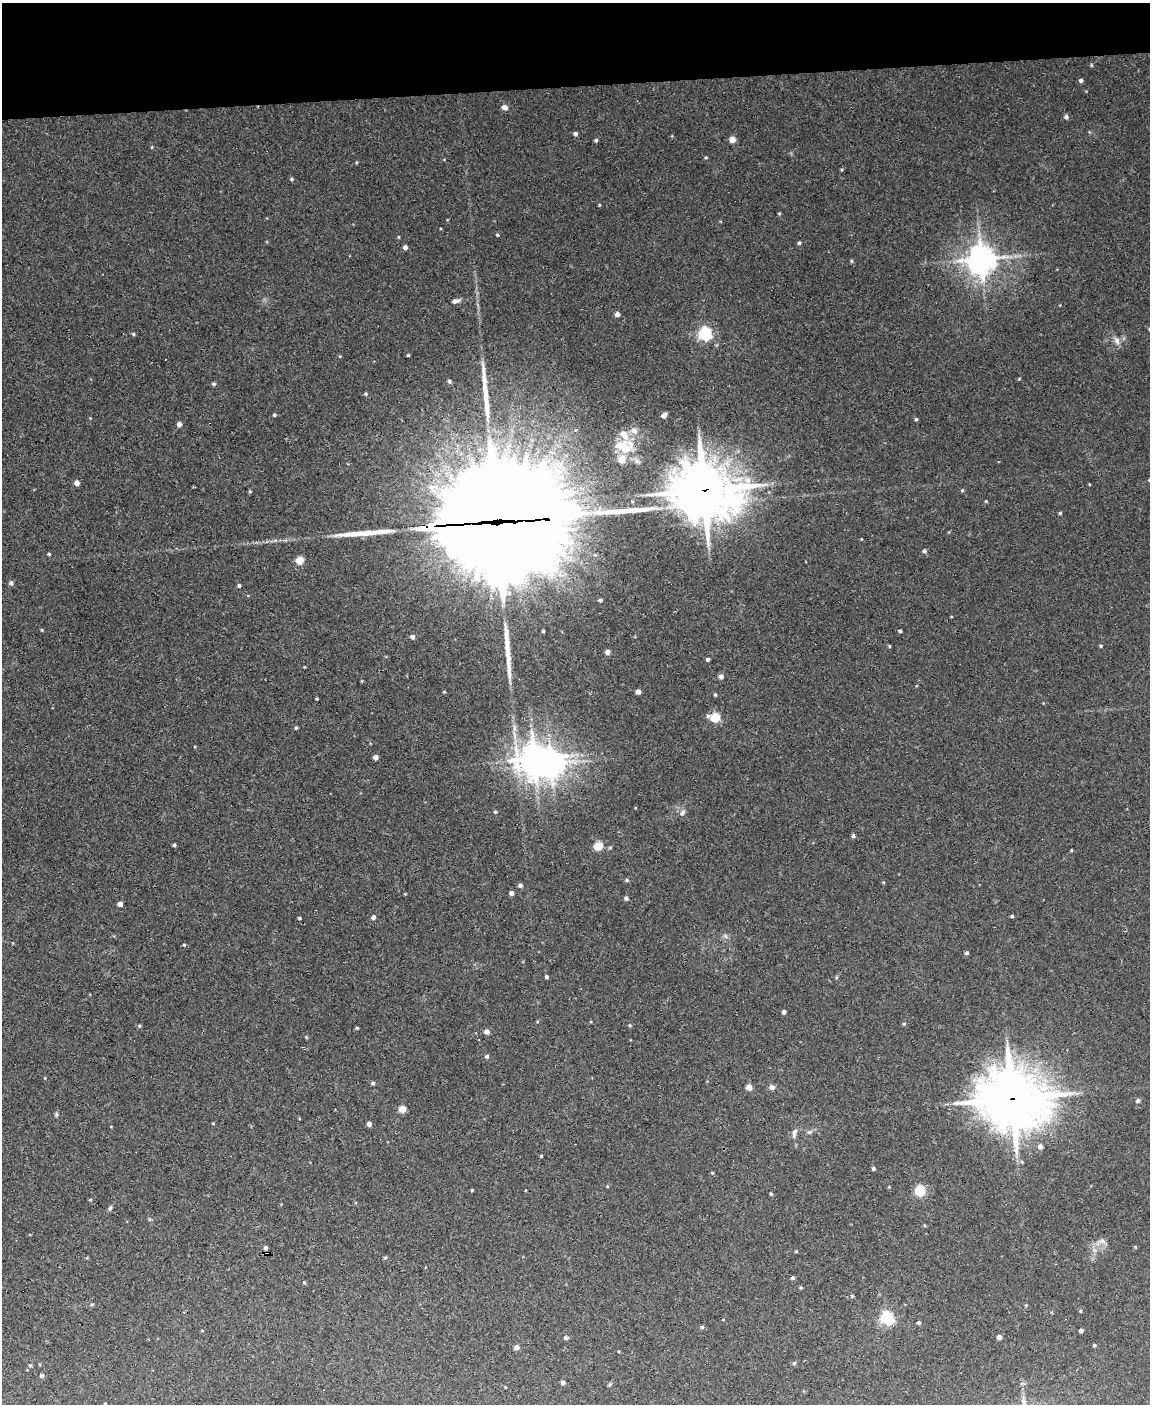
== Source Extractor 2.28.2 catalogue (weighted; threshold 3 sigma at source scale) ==
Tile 3 of 4 x 3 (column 3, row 1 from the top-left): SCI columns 2297-3444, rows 3037-4438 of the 4592 x 4566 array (HDU 1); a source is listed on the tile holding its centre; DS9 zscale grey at full resolution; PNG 1152 x 1406 px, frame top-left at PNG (2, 3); no overlay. Shown black and unused: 6% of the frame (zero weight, under 3 of 4 exposures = <1% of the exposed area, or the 3 px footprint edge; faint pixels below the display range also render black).
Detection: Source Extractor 2.28.2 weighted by HDU 2 'WHT'; one run over the whole footprint, this tile lists its part. Background 0.0514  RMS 0.0046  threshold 0.0209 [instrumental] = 3 sigma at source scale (4.5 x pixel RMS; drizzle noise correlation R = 1.50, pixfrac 1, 0.05/0.05 arcsec/px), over >= 5 px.
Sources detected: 146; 1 inside a brighter object's white glare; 2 cosmic-ray / hot-pixel residue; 4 long thin detections or spike segments (spike, bleed or trail) — not listed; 2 inside a brighter listed object's ellipse — not listed separately; the other 137 listed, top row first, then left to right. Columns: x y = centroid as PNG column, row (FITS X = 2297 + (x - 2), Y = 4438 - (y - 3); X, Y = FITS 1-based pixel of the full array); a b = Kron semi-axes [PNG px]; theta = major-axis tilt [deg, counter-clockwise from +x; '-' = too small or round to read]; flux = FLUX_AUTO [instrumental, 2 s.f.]
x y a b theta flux
1091 65 5 3 - 0.49
1081 80 5 4 - 1.2
504 107 7 6 - 2.3
1066 117 5 5 - 1.3
575 134 4 4 - 1.2
732 139 5 5 - 3.5
596 140 4 4 - 0.77
152 147 5 3 - 0.4
706 157 5 3 - 0.44
291 179 4 4 - 0.61
599 205 4 3 - 0.35
779 213 5 3 - 0.43
497 235 4 3 - 0.5
398 237 5 3 - 0.39
799 243 5 4 - 0.76
405 247 4 4 - 1.9
981 259 10 9 - 740
852 261 5 3 - 0.52
455 301 11 5 14 1.8
617 314 5 5 - 1.3
133 334 5 4 - 0.64
705 334 6 6 - 93
1117 341 11 7 -63 2.4
408 355 3 3 - 0.63
340 356 5 3 - 0.36
1019 379 5 3 - 0.4
449 381 4 4 - 0.94
214 384 5 4 - 0.84
366 394 5 4 - 0.61
274 415 4 4 - 0.72
664 415 5 4 - 2.7
916 419 5 4 - 0.61
179 424 5 4 - 1.8
634 430 11 9 -17 2.9
624 435 16 10 -55 5.5
626 449 14 12 25 9.6
77 483 4 4 - 2.9
432 488 15 8 -53 4.3
704 490 21 18 -10 2200
962 490 5 4 - 0.58
250 491 5 4 - 0.55
986 501 4 3 - 0.46
1060 513 4 4 - 0.57
494 522 78 32 3 25000
924 551 4 4 - 1.1
49 554 3 3 - 0.56
300 560 5 5 - 13
11 583 6 5 - 1.1
239 585 4 4 - 0.86
600 600 4 3 - 0.91
42 630 5 3 - 0.39
543 631 3 3 - 0.49
900 631 4 3 - 0.87
412 637 4 4 - 1.8
889 646 5 3 - 0.39
1101 646 4 4 - 0.57
608 652 4 4 - 2.3
708 659 4 3 - 1.1
721 676 5 5 - 2
638 692 4 4 - 2
715 694 4 3 - 0.58
317 699 4 3 - 0.39
715 718 6 5 - 27
296 728 4 4 - 0.57
376 757 4 4 - 2
534 759 10 9 - 720
495 812 4 4 - 0.52
682 813 9 6 63 1.4
853 836 5 4 - 1
174 845 4 3 - 0.74
598 846 5 5 - 18
1072 850 4 3 - 0.38
627 880 5 4 - 0.63
884 882 4 3 - 0.45
520 885 4 4 - 1.3
511 893 4 4 - 1.8
626 898 4 4 - 1.1
120 904 4 4 - 2.7
1012 916 3 3 - 0.76
373 917 4 4 - 1.6
300 918 4 3 - 0.56
725 936 7 4 -71 0.87
184 945 4 3 - 0.47
967 953 4 4 - 0.94
546 977 4 3 - 1
784 1012 4 4 - 1.6
904 1024 5 4 - 0.57
139 1026 5 4 - 0.6
357 1028 3 3 - 0.65
487 1032 5 5 - 2.2
306 1037 4 4 - 0.49
487 1056 5 4 - 0.97
373 1083 5 4 - 0.86
749 1087 4 4 - 6.3
772 1087 6 5 - 2
1012 1099 23 20 -11 2200
1138 1101 5 4 - 1.4
402 1109 5 5 - 9.9
56 1114 6 4 -72 0.66
213 1123 4 3 - 0.38
369 1124 5 4 - 1.7
809 1132 7 5 42 0.95
794 1133 14 6 77 2
1040 1146 6 6 - 1.8
541 1156 4 3 - 0.41
873 1169 4 4 - 0.82
712 1173 4 3 - 0.45
472 1190 5 3 - 0.37
920 1191 5 5 - 41
771 1194 4 3 - 0.58
90 1200 5 3 - 0.39
110 1208 6 4 68 0.88
1103 1241 11 6 4 1.9
1135 1247 4 4 - 0.46
265 1248 4 4 - 1.1
796 1251 3 3 - 0.4
267 1253 6 4 -6 2.9
385 1258 5 4 - 0.61
793 1278 4 4 - 0.98
304 1283 5 4 - 0.52
852 1296 4 4 - 0.54
92 1304 5 4 - 0.56
1026 1305 4 4 - 0.45
1080 1311 5 3 - 0.41
887 1318 6 5 - 90
723 1320 3 2 - 0.29
918 1323 4 4 - 0.88
702 1327 5 4 - 0.82
1081 1331 4 4 - 1.2
999 1337 4 4 - 1.8
566 1338 5 4 - 1
1094 1345 4 4 - 0.62
517 1347 4 4 - 2.6
794 1363 5 5 - 0.78
30 1365 5 5 - 0.73
42 1375 5 4 - 1.1
563 1382 4 4 - 1.5
Overlapping masked pixels (flux is a lower limit): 4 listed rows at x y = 704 490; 494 522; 1012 1099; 267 1253